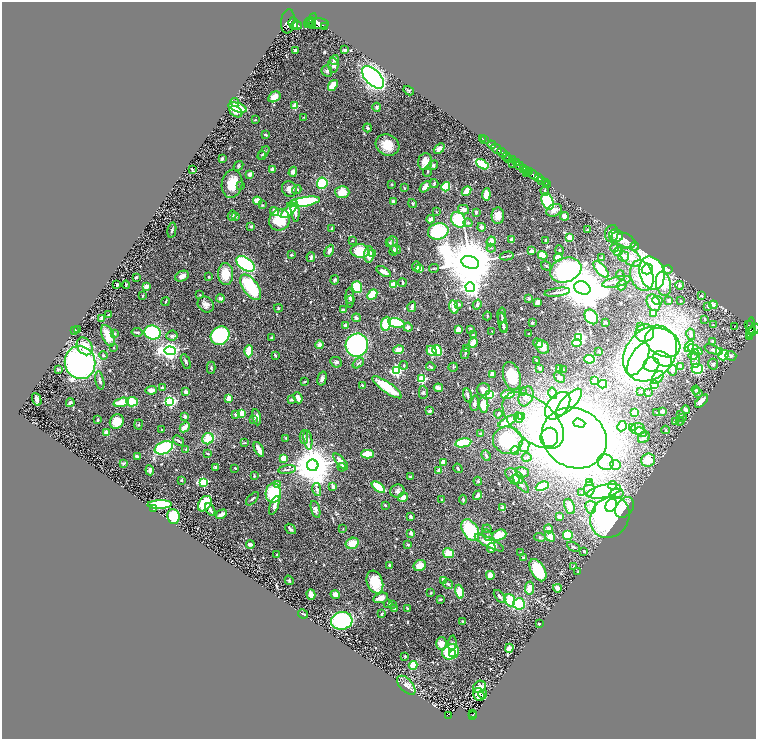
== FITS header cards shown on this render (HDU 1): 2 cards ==
NAXIS1  =                 1508
NAXIS2  =                 1474

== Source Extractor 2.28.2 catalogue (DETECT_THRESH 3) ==
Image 1508 x 1474 px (HDU 1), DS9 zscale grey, zoomed out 1/2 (1 PNG px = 2 x 2 image px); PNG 758 x 741 px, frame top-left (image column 1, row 1474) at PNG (2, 2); each listed source drawn as its Kron ellipse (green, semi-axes under 4 px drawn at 4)
Background 0.77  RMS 0.032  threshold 0.0971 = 3 sigma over >= 5 px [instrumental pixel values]
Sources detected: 640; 25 cannot appear on this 1/2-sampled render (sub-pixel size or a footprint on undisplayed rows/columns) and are neither listed nor drawn; of the other 615, the 500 brightest by FLUX_AUTO listed and drawn (115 fainter detections omitted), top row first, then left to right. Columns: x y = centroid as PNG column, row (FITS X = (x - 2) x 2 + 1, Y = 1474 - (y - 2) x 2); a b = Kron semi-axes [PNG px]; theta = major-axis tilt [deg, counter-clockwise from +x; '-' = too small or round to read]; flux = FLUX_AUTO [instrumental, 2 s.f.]
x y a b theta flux
312 20 7 3 61 1700
288 21 12 6 83 3500
309 22 6 2 52 830
317 23 11 5 -2 4500
293 24 6 4 -84 2400
311 24 3 2 - 720
297 25 5 2 - 1300
312 26 3 2 - 570
325 27 2 1 - 80
345 50 3 3 - 7.3
295 51 3 3 - 16
334 60 5 4 - 15
333 65 7 5 -84 18
327 71 6 5 - 16
373 77 14 7 -46 1700
333 85 6 3 54 140
409 91 6 3 -31 6.5
274 97 7 5 31 66
235 102 4 3 - 13
295 106 2 2 - 180
237 107 9 4 -17 220
377 107 4 3 - 15
236 112 7 5 -34 28
304 117 3 2 - 4.9
255 120 3 2 - 5.7
367 128 4 3 - 12
265 135 4 3 - 8.2
482 138 2 1 - 16
484 140 4 2 - 16
388 145 12 10 -27 110
492 145 4 1 - 110
439 149 6 3 41 35
497 149 6 2 -37 1300
263 153 8 3 51 13
502 153 6 2 -36 1200
262 155 4 4 - 7.7
506 156 4 2 - 380
222 159 3 3 - 9.4
508 159 4 2 - 460
512 160 3 2 - 370
425 162 8 7 - 72
516 162 3 2 - 340
482 164 7 4 -30 240
513 164 2 2 - 120
433 165 5 3 - 17
519 165 4 3 - 990
238 166 5 3 - 7.3
524 168 3 2 - 1100
192 170 4 2 - 7.8
272 170 2 2 - 94
527 170 2 2 - 94
293 172 5 4 - 17
427 172 5 2 - 7
530 172 2 1 - 300
527 173 2 1 - 76
250 174 3 3 - 45
533 174 6 2 -37 1100
538 178 3 2 - 160
542 180 3 2 - 140
322 183 6 5 - 250
434 183 4 3 - 11
546 183 2 1 - 39
232 184 14 10 80 130
392 184 4 3 - 5.2
548 184 2 1 - 6
241 186 3 3 - 4.7
425 187 6 4 44 42
446 187 5 4 - 160
404 188 3 2 - 8.2
289 189 8 7 - 28
297 190 5 3 - 8.7
467 191 5 3 - 100
545 191 5 3 - 8.1
342 192 7 6 - 100
486 194 6 4 84 65
257 201 4 3 - 63
393 201 4 4 - 9.6
547 201 9 5 -66 620
304 202 16 4 10 480
412 203 4 3 - 6.8
262 205 3 3 - 5.4
464 210 6 4 -15 31
554 210 8 5 25 31
275 211 5 4 - 31
289 211 10 4 40 100
295 211 11 3 -84 40
436 212 2 2 - 6.5
476 212 3 2 - 11
232 216 5 2 - 12
235 216 3 2 - 9
498 216 8 6 89 57
564 216 4 4 - 36
430 219 4 4 - 24
280 220 11 10 - 170
458 220 8 6 -49 280
468 223 4 4 - 11
251 226 2 2 - 13
482 227 4 4 - 17
332 228 3 2 - 16
588 229 3 2 - 6.6
172 230 8 2 79 8.1
438 231 10 8 15 300
612 234 9 6 79 29
616 235 7 6 - 59
569 237 4 3 - 53
512 239 2 2 - 59
352 240 3 3 - 4.7
546 240 3 2 - 12
624 240 13 6 -23 57
491 241 5 4 - 51
392 242 5 5 - 13
390 243 4 3 - 7.2
635 246 4 3 - 8.2
491 248 4 3 - 8
614 248 4 3 - 8.1
396 249 5 3 - 8.2
560 250 5 3 - 11
329 251 6 3 64 33
360 251 9 6 -3 190
394 251 5 3 - 13
531 251 3 3 - 26
618 251 4 4 - 67
372 253 2 2 - 120
291 255 4 3 - 8
369 255 8 5 85 66
543 255 5 4 - 100
507 256 7 2 11 9.3
624 256 5 5 - 31
311 257 5 3 - 11
558 257 4 4 - 73
631 257 12 7 -35 76
602 258 4 2 - 9.1
470 262 9 6 -17 57000
245 264 10 6 -35 800
546 266 5 2 - 6.1
416 267 5 4 - 11
420 268 3 2 - 86
434 268 5 2 - 5.1
601 269 10 4 -48 180
647 269 5 5 - 170
668 269 4 4 - 7.3
566 270 16 12 19 730
384 271 8 4 -32 34
652 273 17 12 -73 1300
226 274 11 7 -89 120
620 275 5 2 - 4.7
182 276 7 5 25 32
642 276 16 11 -69 150
136 277 4 3 - 6.3
209 277 3 3 - 5.5
335 280 4 3 - 11
617 282 14 5 13 36
402 283 4 2 - 10
117 284 3 2 - 7.2
663 284 12 7 -78 200
126 285 4 2 - 8.8
393 285 4 3 - 130
622 285 5 4 - 13
680 285 4 4 - 12
146 286 4 3 - 36
250 287 15 7 -55 410
357 287 6 5 - 190
470 287 5 4 - 3900
582 288 8 6 -22 35000
557 292 13 3 8 21
200 295 3 3 - 5
372 295 6 4 46 190
143 296 3 2 - 6.3
701 296 3 3 - 5
220 298 4 3 - 31
350 298 10 4 -89 15
529 298 4 3 - 6.1
351 299 4 3 - 7
658 300 5 4 - 11
669 300 2 2 - 7.9
166 301 5 2 - 6.1
680 301 2 2 - 4.8
538 302 4 3 - 24
653 303 9 6 -62 81
459 304 2 2 - 18
206 305 9 7 -40 37
477 305 5 3 - 13
713 305 4 3 - 24
412 307 5 3 - 27
454 307 7 3 -75 97
708 307 4 3 - 6.1
278 308 4 3 - 6.5
343 310 4 3 - 11
654 313 3 3 - 51
109 314 3 3 - 6.5
502 315 7 2 89 6.7
487 316 4 2 - 5
591 317 8 6 -54 250
356 318 4 4 - 14
102 319 4 3 - 41
705 319 3 3 - 5.8
605 322 3 2 - 12
396 323 8 4 -11 300
503 323 10 3 -80 30
532 323 3 3 - 9.7
386 324 7 4 84 200
345 325 3 3 - 12
713 325 3 2 - 5.6
748 325 4 2 - 240
641 326 3 3 - 8.9
408 327 4 4 - 18
504 327 5 3 - 9.5
734 327 2 1 - 39
750 328 10 2 83 220
470 329 2 2 - 31
75 330 3 2 - 21
78 330 2 2 - 9
458 330 4 3 - 79
754 330 7 2 50 570
492 331 2 2 - 5.7
751 331 5 2 - 380
137 332 5 2 - 8.8
152 332 8 7 - 530
115 333 3 2 - 9.2
645 333 9 9 - 91
528 334 2 2 - 6
691 334 6 4 -76 19
473 335 3 3 - 5.9
108 336 11 5 -67 120
172 336 6 5 - 15
220 336 10 8 42 600
750 337 3 1 - 26
272 338 4 3 - 9.9
579 338 3 3 - 1000
713 341 4 4 - 11
473 343 5 3 - 130
538 343 5 4 - 33
577 343 5 3 - 97
663 343 19 13 -29 660
319 345 4 3 - 37
357 345 12 11 - 1000
85 346 9 7 -57 92
689 346 6 4 54 270
543 347 7 6 - 54
113 348 3 2 - 5.5
399 349 6 4 14 63
466 349 4 2 - 5.7
712 349 8 4 -20 19
437 350 5 4 - 210
695 350 8 3 -25 78
170 351 6 4 -4 3000
249 351 6 3 89 140
432 351 5 4 - 64
599 351 2 2 - 18
719 352 3 3 - 310
465 353 6 2 75 6.3
650 353 30 24 49 3000
275 355 3 2 - 10
723 355 5 4 - 230
103 356 4 3 - 6.9
693 356 4 3 - 8.4
731 356 5 4 - 14
589 359 5 3 - 230
638 359 18 8 61 650
663 359 10 6 -29 560
695 359 9 4 88 23
536 360 2 2 - 12
186 362 8 3 -66 12
336 362 6 5 - 13
80 363 16 15 - 1900
358 363 6 3 38 8
651 364 8 7 - 210
713 364 5 5 - 15
404 365 4 3 - 6.9
431 367 4 2 - 8.7
453 367 5 3 - 6.2
681 367 3 2 - 29
211 368 6 2 90 6.8
58 369 3 2 - 8.6
539 369 4 3 - 11
560 369 4 3 - 27
697 369 5 5 - 370
396 370 3 3 - 1100
564 370 3 2 - 5.2
673 370 5 4 - 11
492 374 4 3 - 25
512 376 14 8 -74 160
559 377 6 4 -36 15
658 377 7 5 51 24
322 378 7 4 76 18
422 379 3 3 - 430
100 381 9 3 -79 19
595 381 2 2 - 150
305 382 4 2 - 4.9
603 384 4 3 - 170
362 385 2 2 - 20
655 385 3 3 - 100
387 387 17 5 -35 170
163 388 4 2 - 12
438 388 4 3 - 47
483 389 6 6 - 58
151 390 6 3 4 24
696 390 4 4 - 5.4
641 391 4 3 - 5.6
186 392 2 2 - 92
423 392 7 4 89 13
522 392 4 3 - 6.6
648 392 3 3 - 8.2
553 393 6 4 -76 44
698 393 5 4 - 12
490 394 3 3 - 490
508 394 7 3 14 70
468 395 7 3 -76 14
526 396 10 7 70 42
229 398 3 2 - 180
298 398 5 3 - 48
37 399 7 4 -66 19
291 400 4 3 - 13
170 401 3 3 - 1100
702 401 8 4 44 55
121 402 8 4 16 110
132 402 6 4 -7 170
569 402 17 6 47 520
70 403 4 3 - 15
475 403 8 3 82 18
483 405 8 4 -82 92
558 406 16 10 51 510
686 410 4 3 - 32
430 411 2 2 - 25
662 411 3 2 - 50
635 412 4 3 - 66
242 413 3 2 - 120
657 413 3 2 - 7
236 414 3 2 - 23
498 414 4 3 - 6.7
681 415 4 3 - 5
185 416 2 2 - 55
521 416 3 2 - 150
257 417 8 4 -80 29
518 417 5 3 - 59
682 417 3 2 - 14
97 420 3 2 - 9.2
253 420 3 3 - 5.2
533 420 36 20 -41 500
117 421 7 6 - 110
508 421 10 3 29 130
680 421 4 3 - 6.6
675 422 4 3 - 20
579 423 6 4 -17 290
139 425 5 3 - 6
622 426 5 4 - 59
185 427 5 3 - 56
632 427 4 4 - 120
638 429 7 5 -4 34
162 430 2 2 - 6
666 430 4 3 - 6
641 432 6 4 -25 37
106 433 2 2 - 120
481 434 4 3 - 20
304 437 7 3 -89 10
549 437 10 9 - 430
644 437 6 5 - 21
286 438 2 2 - 6.2
574 438 33 29 -30 16000
208 439 6 5 - 100
308 440 10 3 -82 14
508 440 15 13 -18 290
178 441 6 3 -37 11
244 443 4 3 - 5.2
463 443 8 4 10 270
524 446 6 5 - 23
164 448 10 6 22 450
186 449 3 3 - 5.2
259 449 8 3 -63 46
515 451 4 3 - 7
207 454 3 2 - 6.5
368 454 6 3 1 140
486 455 5 3 - 11
137 456 4 2 - 18
527 457 5 4 - 10
283 458 4 3 - 68
648 460 7 6 - 95
341 462 10 4 -49 54
443 462 4 3 - 80
605 462 9 7 -43 41
123 463 3 2 - 9
313 465 6 5 - 26000
616 465 5 4 - 25
216 467 4 3 - 8
342 467 4 2 - 6.4
235 468 2 2 - 4.8
458 468 5 2 - 6.9
150 470 5 4 - 22
287 470 9 3 8 11
439 470 3 3 - 28
522 472 7 5 -19 24
254 476 3 2 - 5.9
410 476 2 2 - 9.5
514 476 10 6 -34 25
181 480 3 2 - 7.4
515 480 5 4 - 10
478 481 4 4 - 9.3
203 482 4 3 - 440
521 483 11 4 -49 41
589 483 3 3 - 7.7
278 485 2 2 - 76
613 485 4 3 - 64
333 486 3 2 - 35
542 486 7 4 23 290
378 487 8 3 -37 230
589 489 7 5 85 38
317 490 6 4 -79 17
397 491 7 6 - 21
604 491 17 6 13 520
581 492 3 2 - 4.8
273 493 10 7 85 380
616 494 7 5 13 24
478 495 5 3 - 22
403 497 5 4 - 34
252 499 8 2 47 7.2
442 499 2 2 - 22
463 500 5 3 - 7.4
160 504 12 4 2 460
205 504 8 6 55 230
274 505 10 3 69 36
385 505 2 2 - 15
611 505 7 5 61 270
570 506 8 5 -68 43
591 507 6 5 - 28
625 507 11 8 53 75
503 508 2 2 - 100
153 509 2 2 - 28
315 509 9 4 -73 22
210 510 7 2 -59 30
221 514 6 3 30 41
174 516 7 6 - 170
411 516 4 3 - 14
559 517 4 3 - 29
610 517 22 18 54 1600
291 529 6 2 -40 12
343 529 3 2 - 5
487 529 4 3 - 8
548 529 4 3 - 15
470 530 12 7 -58 300
411 533 2 2 - 77
487 535 7 2 -49 7.4
499 535 7 5 21 90
567 535 5 4 - 120
550 536 5 4 - 58
540 537 6 3 -17 7.7
352 543 7 5 25 80
489 543 16 5 -27 99
250 544 4 3 - 25
408 545 4 3 - 5.3
574 547 7 3 -29 9.3
491 548 5 3 - 25
584 551 3 2 - 10
448 553 5 4 - 91
521 553 4 3 - 4.7
277 555 3 2 - 6.5
523 558 3 3 - 5.6
390 565 3 2 - 18
420 566 6 5 - 62
574 566 3 3 - 5
538 570 12 7 -60 220
578 572 3 2 - 14
490 575 4 4 - 58
289 580 5 3 - 8.7
443 580 4 3 - 30
375 582 12 8 -70 140
448 584 5 3 - 13
530 588 6 4 80 52
557 588 4 3 - 37
459 592 7 4 -79 120
431 593 3 3 - 6.7
311 595 5 4 - 52
335 595 5 4 - 32
499 596 7 3 -52 25
381 598 7 5 17 57
440 599 3 2 - 10
510 600 6 5 - 160
388 604 4 3 - 13
393 604 3 3 - 5
519 604 6 5 - 250
394 608 2 2 - 12
407 608 4 2 - 5.9
303 614 5 2 - 7.2
382 614 4 2 - 10
342 621 11 9 12 790
463 621 3 2 - 16
539 624 2 2 - 12
452 643 7 4 86 49
441 644 6 5 - 59
509 648 4 4 - 37
451 652 8 7 - 380
453 654 4 3 - 130
405 656 3 2 - 4.9
413 665 4 3 - 120
406 685 11 6 -46 31
480 687 7 5 39 44
479 694 7 5 -66 40
483 694 4 2 - 7.1
473 714 2 1 - 19
473 715 3 2 - 56
449 716 4 2 - 49
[115 fainter detections neither listed nor drawn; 25 sub-pixel or undisplayed-footprint detections neither listed nor drawn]